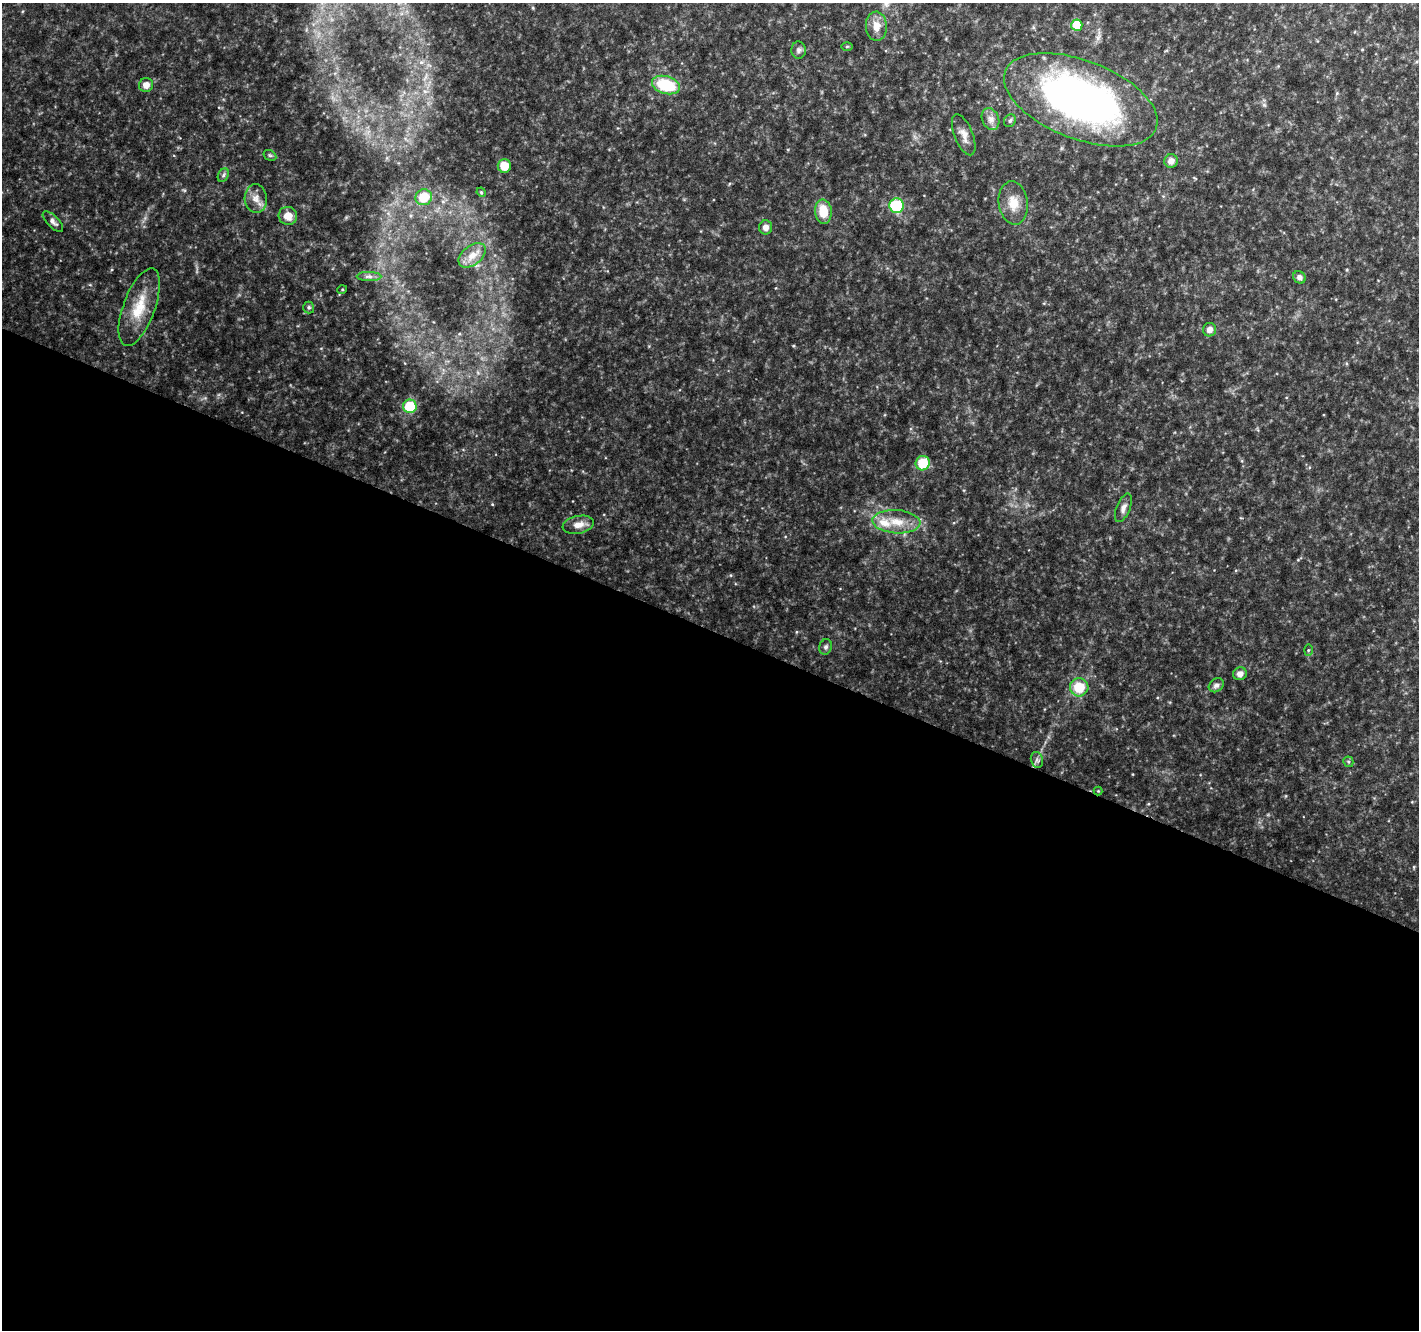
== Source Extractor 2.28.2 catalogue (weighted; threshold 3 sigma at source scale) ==
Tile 14 of 4 x 4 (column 2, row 4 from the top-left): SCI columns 1423-2839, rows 269-1596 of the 5673 x 5786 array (HDU 1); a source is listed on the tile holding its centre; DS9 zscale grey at full resolution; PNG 1421 x 1332 px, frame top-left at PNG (2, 3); each listed source drawn as its Kron ellipse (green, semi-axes under 4 px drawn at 4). Shown black and unused: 53% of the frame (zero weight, under 4 of 8 exposures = <1% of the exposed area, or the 3 px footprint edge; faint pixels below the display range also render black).
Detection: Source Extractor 2.28.2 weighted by HDU 2 'WHT'; one run over the whole footprint, this tile lists its part. Background 0.0369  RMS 0.0028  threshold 0.0116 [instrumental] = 3 sigma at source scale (4.09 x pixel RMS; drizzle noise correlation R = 1.36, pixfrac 0.8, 0.0396/0.0396 arcsec/px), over >= 5 px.
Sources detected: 44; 1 inside a brighter listed object's ellipse — not listed separately; the other 43 listed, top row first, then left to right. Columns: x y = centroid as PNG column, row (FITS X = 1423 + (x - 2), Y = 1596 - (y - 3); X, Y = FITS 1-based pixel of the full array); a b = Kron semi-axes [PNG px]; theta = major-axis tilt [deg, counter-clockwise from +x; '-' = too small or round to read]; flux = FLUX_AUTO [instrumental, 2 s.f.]
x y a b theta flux
1077 25 5 5 - 6
876 26 14 10 -87 2.8
847 46 6 4 1 0.27
799 50 8 7 - 0.79
146 85 7 7 - 1.7
666 85 14 8 -17 12
1081 100 81 39 -21 120
991 119 11 8 -66 1.6
1010 121 7 5 55 0.6
964 135 22 9 -68 2.2
270 155 7 5 -30 0.42
1171 161 7 6 - 1.5
504 166 7 7 - 3.9
223 175 7 5 61 0.54
481 192 5 4 - 0.25
424 197 8 8 - 5.6
256 199 14 11 -85 2.3
1013 203 22 14 -82 4.1
897 206 7 7 - 15
823 212 12 8 -84 5.3
288 216 9 9 - 2.9
53 222 13 6 -44 1.1
766 227 7 6 - 1.3
472 255 15 9 37 2.3
369 276 12 4 0 0.91
1299 277 7 5 -41 0.98
342 290 5 3 - 0.24
139 307 41 16 70 8.2
309 307 6 5 - 0.46
1209 330 7 6 - 1.3
410 406 7 7 - 11
923 463 7 7 - 7.7
1123 508 15 6 68 1.3
896 522 24 11 -4 5.2
578 525 16 8 11 2.3
826 647 8 6 73 0.69
1308 650 6 4 88 0.31
1240 674 7 6 - 1.3
1216 685 8 6 37 0.89
1079 687 9 9 - 6.7
1037 760 8 6 -78 0.75
1348 762 5 5 - 0.39
1098 791 4 4 - 0.21